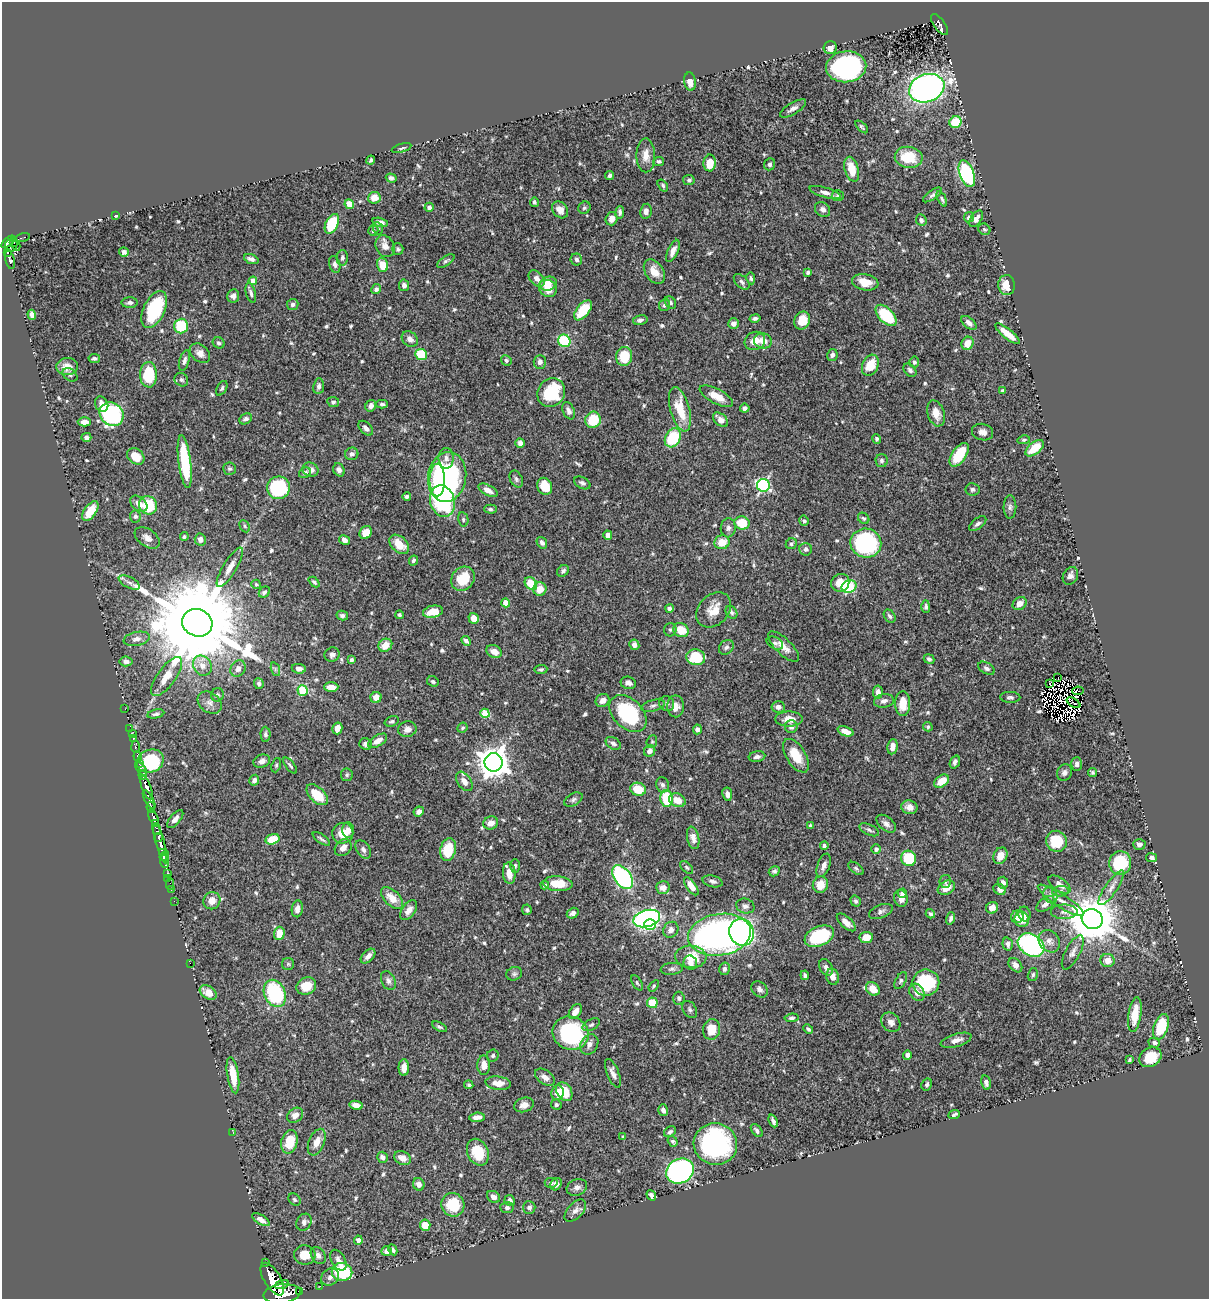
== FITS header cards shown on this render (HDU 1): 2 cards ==
NAXIS1  =                 1207
NAXIS2  =                 1297

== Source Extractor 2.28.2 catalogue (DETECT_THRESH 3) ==
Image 1207 x 1297 px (HDU 1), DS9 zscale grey, 1 PNG px = 1 image px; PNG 1211 x 1301 px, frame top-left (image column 1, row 1297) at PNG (2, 2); each listed source drawn as its Kron ellipse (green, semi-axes under 4 px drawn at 4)
Background 0.501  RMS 0.014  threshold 0.0421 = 3 sigma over >= 5 px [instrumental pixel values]
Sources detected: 660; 6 with non-positive FLUX_AUTO (blend fragments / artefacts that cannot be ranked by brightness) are neither listed nor drawn; of the other 654, the 500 brightest by FLUX_AUTO listed and drawn (154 fainter detections omitted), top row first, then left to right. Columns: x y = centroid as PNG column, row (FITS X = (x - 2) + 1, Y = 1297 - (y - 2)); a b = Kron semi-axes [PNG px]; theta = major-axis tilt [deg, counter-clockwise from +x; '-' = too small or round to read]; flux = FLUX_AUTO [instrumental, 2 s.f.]
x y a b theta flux
939 25 12 5 -54 120
830 48 6 6 - 7.8
846 67 20 15 4 190
690 82 9 6 -82 8.3
927 88 18 14 21 480
793 108 15 6 30 4.9
955 122 6 5 - 32
862 127 8 4 -45 1.7
402 148 10 4 16 2.2
646 155 17 9 -89 9.5
909 157 14 10 -8 31
371 160 4 3 - 1.8
659 161 5 4 - 1.7
710 163 8 6 88 15
770 164 6 5 - 2.5
852 169 13 6 -73 19
967 174 14 7 -69 100
610 176 4 4 - 1.9
391 178 5 4 - 2.4
689 180 6 5 - 2
663 185 7 4 -54 1.7
825 192 16 5 -17 5.4
932 195 11 4 35 2.5
838 196 6 5 - 2
374 198 6 6 - 11
942 199 8 4 -64 2
534 202 5 4 - 1.9
349 204 5 4 - 13
429 207 5 4 - 3.7
584 208 6 5 - 2.1
823 209 8 6 -43 3.6
560 210 9 7 -51 6.7
646 211 7 5 80 4.5
620 212 6 3 84 2.5
116 216 3 3 - 2.9
969 217 5 5 - 3.1
612 219 7 6 - 6.1
976 219 9 5 55 5.6
921 220 6 5 - 2.6
380 222 8 4 -14 4.4
332 224 10 6 64 48
378 228 6 5 - 1.7
984 229 6 5 - 1.7
373 231 5 5 - 1.8
23 237 7 3 15 24
8 242 8 3 41 180
14 242 3 2 - 48
11 245 7 6 - 100
16 245 6 4 -81 25
385 246 11 9 -61 7.1
398 249 6 5 - 2.2
673 251 12 5 66 5.2
124 252 5 4 - 2.8
7 253 3 3 - 47
342 258 8 5 87 2.8
251 259 7 4 -18 3.6
10 260 10 4 -77 130
576 260 6 5 - 2.9
446 261 10 4 33 2.1
335 264 9 5 -73 2.8
383 265 7 5 -71 19
654 272 14 9 -57 11
808 272 4 3 - 2
537 278 9 6 -46 5.9
751 278 6 4 -80 1.9
253 281 4 4 - 9.2
742 282 9 5 -45 2.8
865 282 13 8 -11 15
548 284 9 7 20 13
404 285 6 5 - 3.8
1007 285 10 8 -82 14
548 288 9 8 - 14
376 289 5 4 - 2.9
251 293 10 5 -75 3.1
233 296 6 6 - 4.1
670 302 7 5 -59 2.2
130 303 8 5 -1 3.2
293 304 6 5 - 2.8
664 305 6 5 - 2.4
154 309 20 10 64 56
583 310 12 6 52 32
32 315 5 4 - 5
886 315 13 7 -46 56
755 318 5 4 - 2.3
640 320 7 4 14 2.9
802 320 9 7 67 13
733 323 5 5 - 4.4
969 323 9 5 -40 4.8
181 326 7 7 - 37
1007 334 15 5 -39 14
410 339 9 7 -40 5.5
564 341 6 6 - 51
755 341 10 9 - 9.5
763 341 9 7 -12 9.5
219 343 6 5 - 2.1
967 343 7 6 - 12
200 353 11 8 -42 6.2
421 354 6 5 - 35
832 355 6 5 - 3.2
624 356 9 8 - 26
94 359 6 4 -11 2.1
184 360 11 5 73 3.5
506 360 6 5 - 1.7
540 362 7 6 - 4.1
914 362 5 5 - 2.5
870 365 11 8 64 20
67 367 11 8 3 10
910 370 7 5 -47 2.3
70 375 8 5 -39 2.3
149 375 12 8 89 44
181 380 7 6 - 2.6
319 386 8 5 83 3.2
222 388 8 4 61 2
1003 391 4 4 - 2.1
551 393 15 13 55 54
716 396 18 7 -28 12
333 402 6 5 - 2.2
102 404 8 6 -61 5.5
382 404 6 4 -1 1.9
371 406 6 5 - 3.9
745 408 5 4 - 3.8
680 409 23 9 -75 27
569 411 9 5 -66 3.4
936 413 13 8 -72 10
112 414 13 11 -46 140
246 419 7 5 28 2.8
593 420 8 7 - 29
720 420 9 5 -43 7
84 422 6 4 0 6.2
366 428 9 5 -46 4.2
982 432 11 8 -16 5.7
86 437 5 4 - 3.2
673 438 10 7 63 45
876 439 5 4 - 2
1024 440 6 4 13 1.7
520 443 5 4 - 3.7
1035 448 11 6 39 20
352 454 6 6 - 3.4
959 455 13 7 56 31
136 456 9 7 -39 13
446 458 10 7 -89 4.4
882 461 6 6 - 2.5
185 462 26 6 -83 53
230 469 6 6 - 2
310 470 8 7 - 5.2
339 470 7 5 -62 3.5
305 473 6 5 - 2.7
447 477 25 19 82 180
516 479 9 6 -64 2.3
437 480 16 7 90 27
582 483 9 5 -28 2.6
763 485 6 6 - 160
545 486 9 7 -68 19
278 488 11 11 - 88
973 489 7 6 - 2.3
488 490 10 5 -30 6.7
407 496 4 3 - 1.9
442 501 16 12 -75 110
139 504 10 6 -40 7.5
148 505 9 8 - 39
1010 507 11 6 90 3.3
490 509 6 4 -2 2
90 511 11 6 56 20
135 516 6 5 - 2.3
864 518 6 5 - 1.6
463 519 7 5 -78 1.8
804 521 5 5 - 2.3
742 523 7 6 - 24
978 524 10 5 38 3
245 526 6 4 -62 1.6
728 528 9 7 84 3.4
366 532 7 6 - 12
608 535 5 4 - 5.6
184 537 4 4 - 1.6
147 538 14 8 -35 6.5
200 539 6 5 - 5.1
344 540 6 4 -30 4.5
722 542 8 7 - 15
542 543 6 5 - 3.6
866 543 15 14 - 140
399 544 11 7 -45 16
791 544 6 5 - 1.9
806 549 6 6 - 2.8
413 560 5 4 - 2.1
230 567 23 7 59 8.5
563 571 6 5 - 2.7
1070 576 9 7 60 4.3
463 579 13 11 46 27
129 582 12 5 -27 4.1
314 582 6 4 -43 2
531 583 7 5 -50 23
840 583 9 8 - 11
256 584 5 4 - 1.6
849 587 7 6 - 75
540 589 7 6 - 12
264 592 6 5 - 2.6
506 603 4 4 - 13
1020 603 7 6 - 7.8
926 607 6 4 -90 2.4
670 608 4 4 - 2.6
714 610 20 15 46 16
433 612 10 6 11 17
731 612 7 5 -56 2.2
342 615 6 4 -14 2.6
399 615 4 4 - 1.8
890 616 7 5 -56 2.4
474 618 5 5 - 7.5
197 623 15 13 -23 26000
670 630 6 6 - 2.1
681 630 8 7 - 20
137 639 13 7 11 5.2
466 641 5 4 - 3.7
775 643 9 5 -28 2.2
385 645 7 6 - 13
634 645 5 5 - 5.1
784 646 20 8 -45 9.9
726 647 8 6 44 2.8
494 652 8 6 -25 7.5
332 655 7 7 - 3.4
696 657 9 8 - 41
929 659 5 4 - 2.2
351 660 4 3 - 2.4
126 661 6 5 - 3.4
202 666 10 9 - 8.4
986 668 9 5 -31 2.7
238 669 9 7 53 5.6
275 669 7 4 -72 1.8
299 669 7 5 -7 4.7
541 669 6 4 6 1.8
167 676 23 9 54 16
1058 678 4 2 - 6
433 681 6 5 - 2
628 683 8 6 -16 3.9
1050 683 3 2 - 1.9
259 684 5 5 - 3
331 687 7 4 1 8.6
302 690 5 5 - 60
1078 691 6 4 8 2.6
878 692 6 5 - 5.4
217 695 7 6 - 2.1
376 697 5 5 - 8.1
1010 697 10 5 -3 2.6
603 701 7 6 - 6.3
884 701 10 7 10 4.1
210 703 13 9 -38 6.2
1073 703 7 2 -33 1.9
667 704 8 7 - 2.7
903 704 12 7 -90 17
653 706 12 5 15 3.2
676 706 11 8 -89 7.4
778 707 7 5 -7 4.2
125 709 2 2 - 2.4
485 713 5 4 - 25
156 714 8 4 11 2.2
628 714 21 14 -45 85
789 719 13 7 0 9.7
392 721 7 5 18 1.9
791 727 6 6 - 4.5
928 727 5 4 - 1.7
337 728 6 5 - 9.5
462 728 5 4 - 1.6
130 729 2 2 - 4.2
407 729 9 8 - 5.5
697 729 5 4 - 3.6
845 731 8 4 -21 8.3
132 734 3 2 - 4.9
265 734 7 5 -88 2.5
133 738 3 3 - 11
378 741 10 5 31 7.6
652 742 6 5 - 1.6
613 743 8 5 -32 3.5
366 744 6 5 - 3.3
135 747 6 3 -87 61
892 747 8 5 82 5.8
650 751 6 5 - 4.5
138 756 5 3 - 79
796 756 19 9 -57 22
757 757 8 5 7 3.8
150 761 14 11 22 77
262 761 8 6 19 4.6
494 762 9 9 - 1500
955 762 7 5 69 2.9
139 764 3 3 - 110
1077 764 7 5 87 2.9
276 765 7 4 69 1.7
290 766 9 3 -52 1.9
141 769 8 3 -51 280
1093 772 4 4 - 1.7
1064 773 8 7 - 3.8
143 775 5 3 - 220
347 775 6 6 - 2.1
254 780 5 5 - 3.7
464 781 11 6 -55 6.4
942 781 8 5 39 15
662 785 8 6 -72 3
147 788 12 4 -70 650
638 789 8 6 -17 23
727 794 7 5 -81 3.9
317 795 13 7 -44 25
666 798 8 6 -82 41
149 800 10 3 -61 180
573 800 10 6 28 2.8
677 800 8 6 -22 12
151 807 6 3 -83 180
909 807 8 6 -10 6.2
419 812 5 5 - 5.3
154 818 9 3 -67 250
175 819 11 5 49 6.2
155 823 4 3 - 51
491 823 7 6 - 7.4
886 824 11 6 -39 4.8
810 826 4 3 - 1.7
157 829 6 3 -79 49
348 830 7 6 - 6.6
869 830 10 5 -26 3
343 833 10 10 - 13
159 837 4 3 - 98
693 838 11 6 -78 6.1
272 839 7 5 17 21
321 839 10 3 -35 2
1056 841 10 10 - 31
160 843 21 4 -75 330
1139 844 6 5 - 4.1
824 845 4 4 - 2.4
343 848 9 7 45 6.1
363 849 10 6 -55 3.5
876 849 5 5 - 2.9
448 850 11 7 76 29
162 853 4 3 - 120
164 856 5 4 - 160
1000 856 8 6 63 8.2
909 858 8 7 - 45
1152 858 5 4 - 2.7
164 861 7 3 -83 42
1120 863 12 11 - 44
824 865 12 6 69 5.3
515 866 7 4 90 1.6
687 867 8 4 -45 1.8
856 868 9 5 -37 2
774 871 6 5 - 2.3
167 873 3 3 - 19
509 873 11 6 -85 11
623 877 13 8 -53 140
168 878 2 2 - 1.7
713 881 10 5 -14 3.4
945 881 6 5 - 2.4
1003 883 6 5 - 4.7
170 884 5 2 - 10
558 884 15 7 -4 20
545 885 4 4 - 2
820 885 8 7 - 14
1059 885 12 6 -37 5.8
691 886 10 4 -55 8.4
663 888 7 6 - 6.7
946 888 9 6 32 10
1111 888 20 6 56 7.3
1000 889 6 5 - 4.5
171 890 3 2 - 6.6
1060 891 8 5 7 2.6
902 893 4 4 - 3
1050 895 8 6 -57 3
392 898 13 7 -44 13
901 898 8 6 -75 6.1
1061 900 27 6 -33 9.1
174 901 2 2 - 4.2
212 901 9 8 - 9.7
856 901 6 5 - 2
1045 904 10 6 39 4.5
745 906 9 7 -16 3.6
992 908 6 5 - 5.2
297 909 8 5 82 5.5
409 910 11 6 54 6.7
527 910 5 5 - 1.9
881 911 12 6 21 3.3
1064 912 13 7 1 4.6
573 913 6 5 - 3.7
930 914 5 4 - 2.1
1024 914 7 6 - 3.6
1017 917 6 6 - 5.4
951 918 6 4 73 3.3
647 919 14 8 16 260
1022 919 8 7 - 15
1092 919 10 10 - 4400
846 922 12 5 -41 6.1
650 925 6 5 - 40
671 930 8 7 - 5.5
742 932 13 12 - 260
279 933 7 5 87 15
719 935 31 20 9 370
819 936 15 9 23 59
866 937 6 5 - 13
1049 941 12 9 -50 6.4
1008 944 6 5 - 3.2
1031 945 14 10 -32 150
1073 952 19 7 62 5.7
368 956 9 5 45 5.4
691 957 16 11 -4 21
1108 960 7 6 - 9.3
190 963 2 2 - 33
690 963 7 6 - 5.7
288 964 6 6 - 1.9
1015 965 8 5 -49 4.5
826 967 9 6 -59 4.2
672 969 11 6 5 2.9
724 969 6 5 - 3
514 974 8 6 23 2.4
805 975 5 3 - 2
1033 975 6 5 - 1.9
833 977 8 6 -76 6.3
388 981 10 7 -66 3.7
901 981 9 5 61 2.4
637 983 8 4 -58 1.6
926 983 13 13 - 61
306 986 10 8 27 18
654 986 6 4 53 1.6
760 989 9 7 -47 3.6
873 989 7 6 - 14
208 992 9 6 -33 9.3
917 992 9 7 -58 6.6
275 993 14 10 -66 84
679 998 6 5 - 2.7
652 1003 5 5 - 25
690 1010 9 6 -57 2.7
575 1011 8 5 53 8.4
1135 1015 17 6 82 20
791 1018 7 4 6 2.1
891 1022 10 8 -48 5.2
591 1025 9 5 28 2.3
439 1027 8 4 -27 2
1161 1027 13 7 71 35
712 1029 10 8 78 15
808 1029 5 3 - 1.9
571 1033 18 16 -22 110
956 1040 16 6 17 6.4
1154 1043 6 5 - 2.2
589 1044 11 8 58 5.3
907 1055 5 4 - 3.8
493 1056 6 5 - 2
1150 1057 11 9 32 22
1129 1060 3 3 - 1.7
484 1065 9 6 90 8.2
404 1068 8 5 89 6.1
613 1073 15 6 -68 5.7
233 1075 18 5 -81 23
545 1077 11 6 -35 6.2
986 1082 7 4 -77 3.5
498 1083 13 6 -6 11
927 1084 6 5 - 2.1
469 1085 4 4 - 1.7
564 1092 10 7 -58 21
558 1093 7 6 - 10
356 1105 7 4 -12 6.1
524 1105 10 7 19 6.3
556 1105 5 5 - 2.4
663 1110 6 4 -72 3
954 1114 6 3 24 1.7
295 1115 9 6 40 6.8
477 1117 7 4 5 5.1
773 1121 7 3 -67 3
757 1131 7 4 -51 2.7
670 1132 6 5 - 2.2
233 1133 3 2 - 7.6
623 1137 3 3 - 1.8
673 1141 6 4 -54 2.1
289 1142 12 8 75 21
317 1142 14 8 67 10
715 1144 22 21 - 170
478 1152 14 10 -65 26
382 1157 5 5 - 4.1
402 1158 9 6 -25 7.5
680 1171 14 12 29 270
551 1183 6 5 - 2.1
419 1184 6 5 - 5.8
556 1184 6 5 - 3.6
577 1187 10 8 21 4.8
651 1195 5 4 - 2.7
493 1197 7 5 -34 4.3
295 1200 7 5 -44 1.9
510 1200 5 5 - 4.2
453 1205 12 11 - 35
529 1207 6 6 - 3.2
507 1208 6 5 - 3
575 1211 13 7 46 5.2
261 1220 10 4 -31 6
304 1222 9 7 58 3.9
425 1225 6 5 - 16
358 1240 4 4 - 6.2
393 1250 6 4 -63 2
386 1251 5 4 - 4.4
305 1255 11 9 -9 16
318 1255 9 6 -57 4.4
338 1260 11 7 -61 5.2
265 1263 3 3 - 39
342 1272 10 9 - 74
330 1277 10 8 43 5.6
272 1279 18 8 -59 1200
282 1285 7 3 18 200
320 1286 3 2 - 2.7
299 1291 4 2 - 28
282 1294 19 9 6 1300
At the frame edge (FLAGS 8, measured only in part): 1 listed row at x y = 282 1294
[154 fainter detections neither listed nor drawn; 6 non-positive-flux detections neither listed nor drawn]